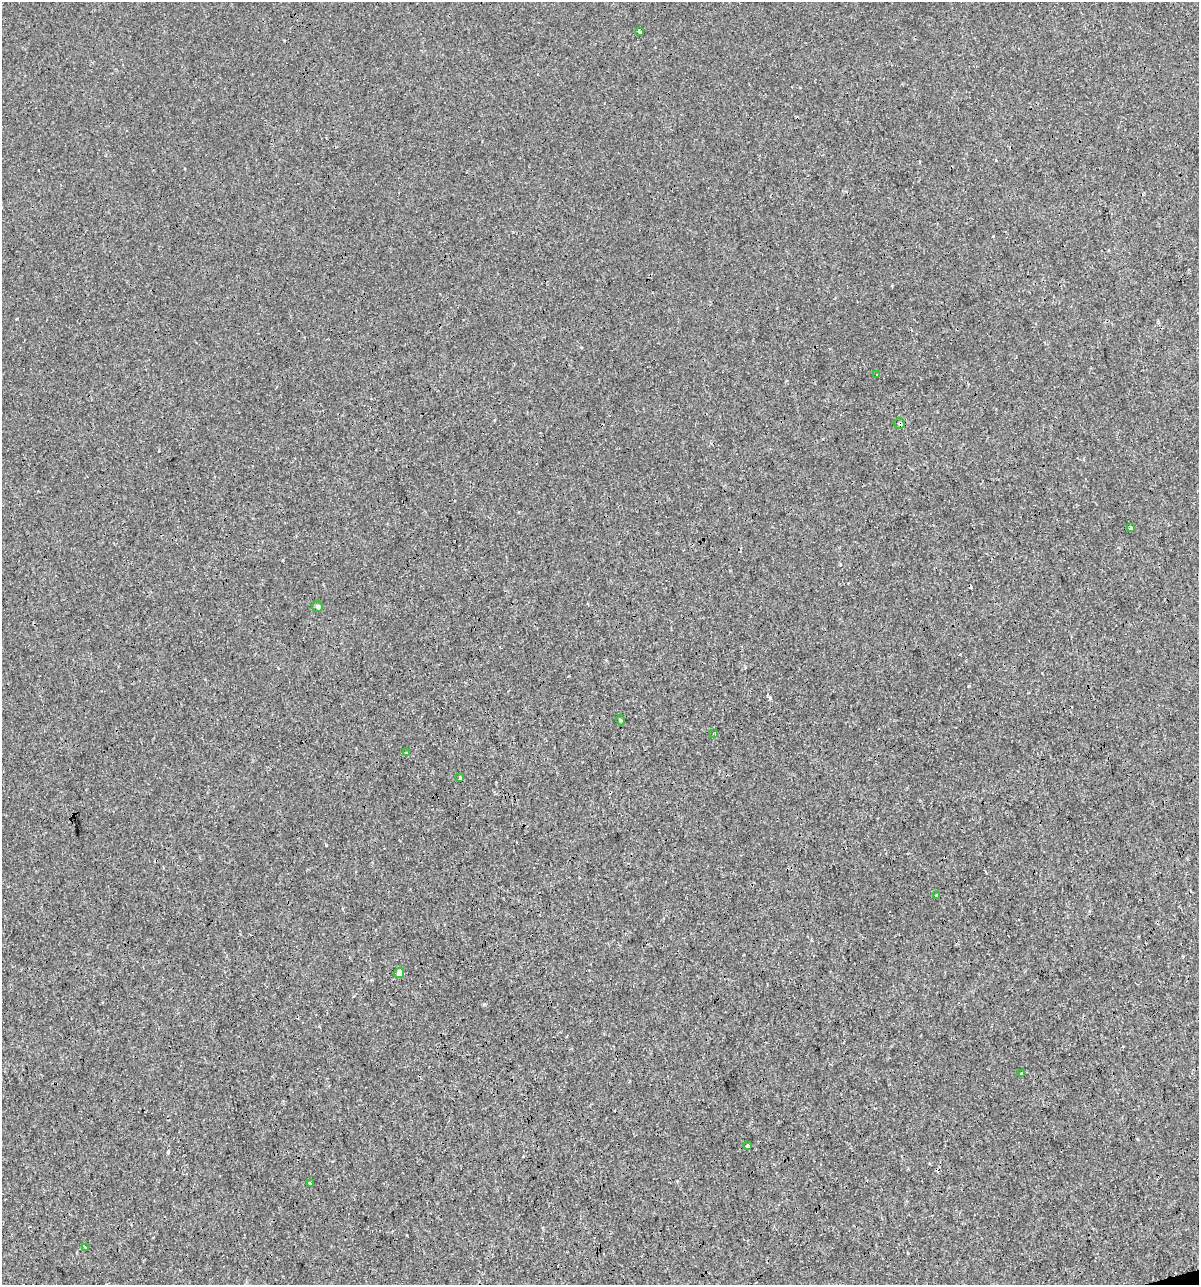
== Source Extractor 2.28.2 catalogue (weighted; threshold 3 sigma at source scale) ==
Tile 6 of 4 x 4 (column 2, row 2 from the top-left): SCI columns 1244-2440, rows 2567-3849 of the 4930 x 5132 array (HDU 1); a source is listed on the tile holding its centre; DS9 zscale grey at full resolution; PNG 1201 x 1287 px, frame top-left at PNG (2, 2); each listed source drawn as its Kron ellipse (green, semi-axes under 4 px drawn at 4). Shown black and unused: <1% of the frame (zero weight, under 3 of 4 exposures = <1% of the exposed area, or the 3 px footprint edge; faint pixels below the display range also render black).
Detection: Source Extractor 2.28.2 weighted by HDU 2 'WHT'; one run over the whole footprint, this tile lists its part. Background 1.50e-04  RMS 0.0017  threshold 0.00779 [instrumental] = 3 sigma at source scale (4.5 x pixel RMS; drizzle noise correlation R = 1.50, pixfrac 1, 0.0396/0.0396 arcsec/px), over >= 5 px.
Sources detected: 19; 4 cosmic-ray / hot-pixel residue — neither listed nor drawn; the other 15 listed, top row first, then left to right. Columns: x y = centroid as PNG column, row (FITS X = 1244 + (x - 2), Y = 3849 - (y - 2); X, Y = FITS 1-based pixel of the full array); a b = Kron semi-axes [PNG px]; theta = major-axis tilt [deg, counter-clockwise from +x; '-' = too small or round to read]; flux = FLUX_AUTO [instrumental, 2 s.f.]
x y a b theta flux
639 31 3 3 - 0.39
877 375 3 2 - 0.11
900 423 5 5 - 0.32
1130 528 3 3 - 0.6
318 606 5 5 - 0.38
620 720 5 3 - 0.15
713 733 3 3 - 0.16
407 753 3 3 - 0.18
460 778 3 3 - 0.67
937 895 3 3 - 0.91
399 973 5 5 - 1.1
1022 1073 3 3 - 0.55
748 1146 4 4 - 0.26
310 1183 3 3 - 1.5
85 1247 3 3 - 0.38
Overlapping masked pixels (flux is a lower limit): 1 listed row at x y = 900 423
Unlisted compact peaks at least as high as the median listed source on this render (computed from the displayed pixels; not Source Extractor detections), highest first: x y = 770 698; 326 845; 168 1152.